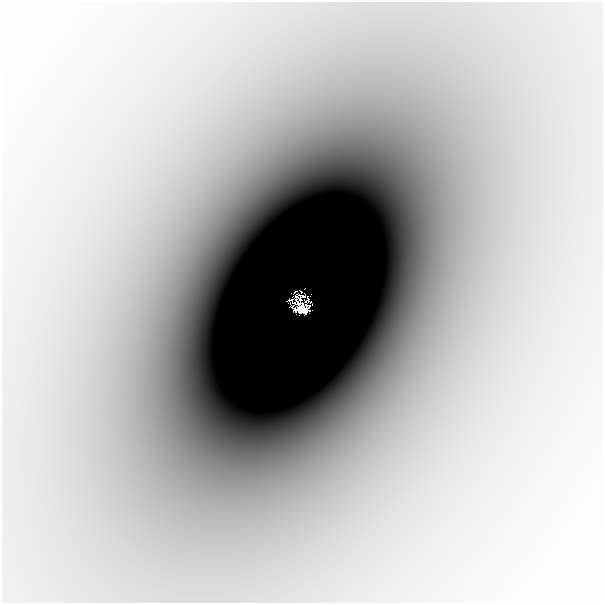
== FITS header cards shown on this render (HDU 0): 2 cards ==
NAXIS1  =                  601
NAXIS2  =                  601

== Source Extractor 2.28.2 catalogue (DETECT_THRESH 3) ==
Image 601 x 601 px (HDU 0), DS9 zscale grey, 1 PNG px = 1 image px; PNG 605 x 605 px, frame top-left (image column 1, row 601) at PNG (2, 2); no overlay
Background -1.04e-04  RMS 1.6e-05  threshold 4.75e-05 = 3 sigma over >= 5 px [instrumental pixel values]
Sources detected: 4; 4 with non-positive FLUX_AUTO (blend fragments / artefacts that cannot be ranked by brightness) are not listed; the other 0 listed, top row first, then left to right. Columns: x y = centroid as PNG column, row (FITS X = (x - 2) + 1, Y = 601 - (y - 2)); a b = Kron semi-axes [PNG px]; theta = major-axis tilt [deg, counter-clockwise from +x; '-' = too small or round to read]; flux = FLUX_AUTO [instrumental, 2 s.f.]
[4 non-positive-flux detections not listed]